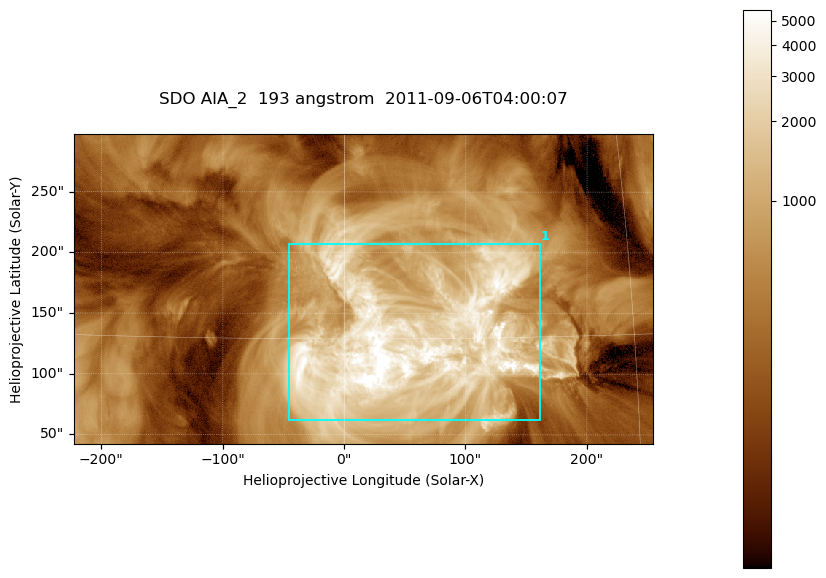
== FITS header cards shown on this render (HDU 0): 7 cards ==
TELESCOP= 'SDO     '           /
INSTRUME= 'AIA_2   '           /
WAVELNTH=                  193 /
WAVEUNIT= 'angstrom'           /
DATE-OBS= '2011-09-06T04:00:07.84' /
CTYPE1  = 'HPLN-TAN'           /
CTYPE2  = 'HPLT-TAN'           /

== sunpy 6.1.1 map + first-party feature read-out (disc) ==
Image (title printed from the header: SDO AIA_2  193 angstrom  2011-09-06T04:00:07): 794 x 424 px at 0.601 arcsec/px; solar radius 952 arcsec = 1584 px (partial field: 4.3% of the solar disc is inside the frame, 100% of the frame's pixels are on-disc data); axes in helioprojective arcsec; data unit not stated in the header (colour bar unlabelled)
Pointing: header CRPIX1/2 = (2043.76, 2047.55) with CRVAL1/2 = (0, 0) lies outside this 794 x 424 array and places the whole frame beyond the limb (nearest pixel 1.3 R_sun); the SolarSoft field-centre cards XCEN/YCEN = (15.62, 170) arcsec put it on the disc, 1621 arcsec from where CRPIX/CRVAL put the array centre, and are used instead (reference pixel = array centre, CRVAL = XCEN/YCEN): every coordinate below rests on XCEN/YCEN
Orientation: roll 0.0564 deg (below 1 deg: not rotated)
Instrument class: DISC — disc imager (sunpy class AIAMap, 193 A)
Bright regions (active regions / flare kernels): reference = the on-disc median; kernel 7 px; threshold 5 sigma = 1849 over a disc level ~455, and >= 1.15x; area >= 336 px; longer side >= 5 px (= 3 arcsec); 1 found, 1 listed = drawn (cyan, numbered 1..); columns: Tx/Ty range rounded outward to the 2 arcsec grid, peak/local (2 s.f.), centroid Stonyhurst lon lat
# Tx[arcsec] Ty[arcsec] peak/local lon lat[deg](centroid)
1 -46..162 62..208 16 +3 +15